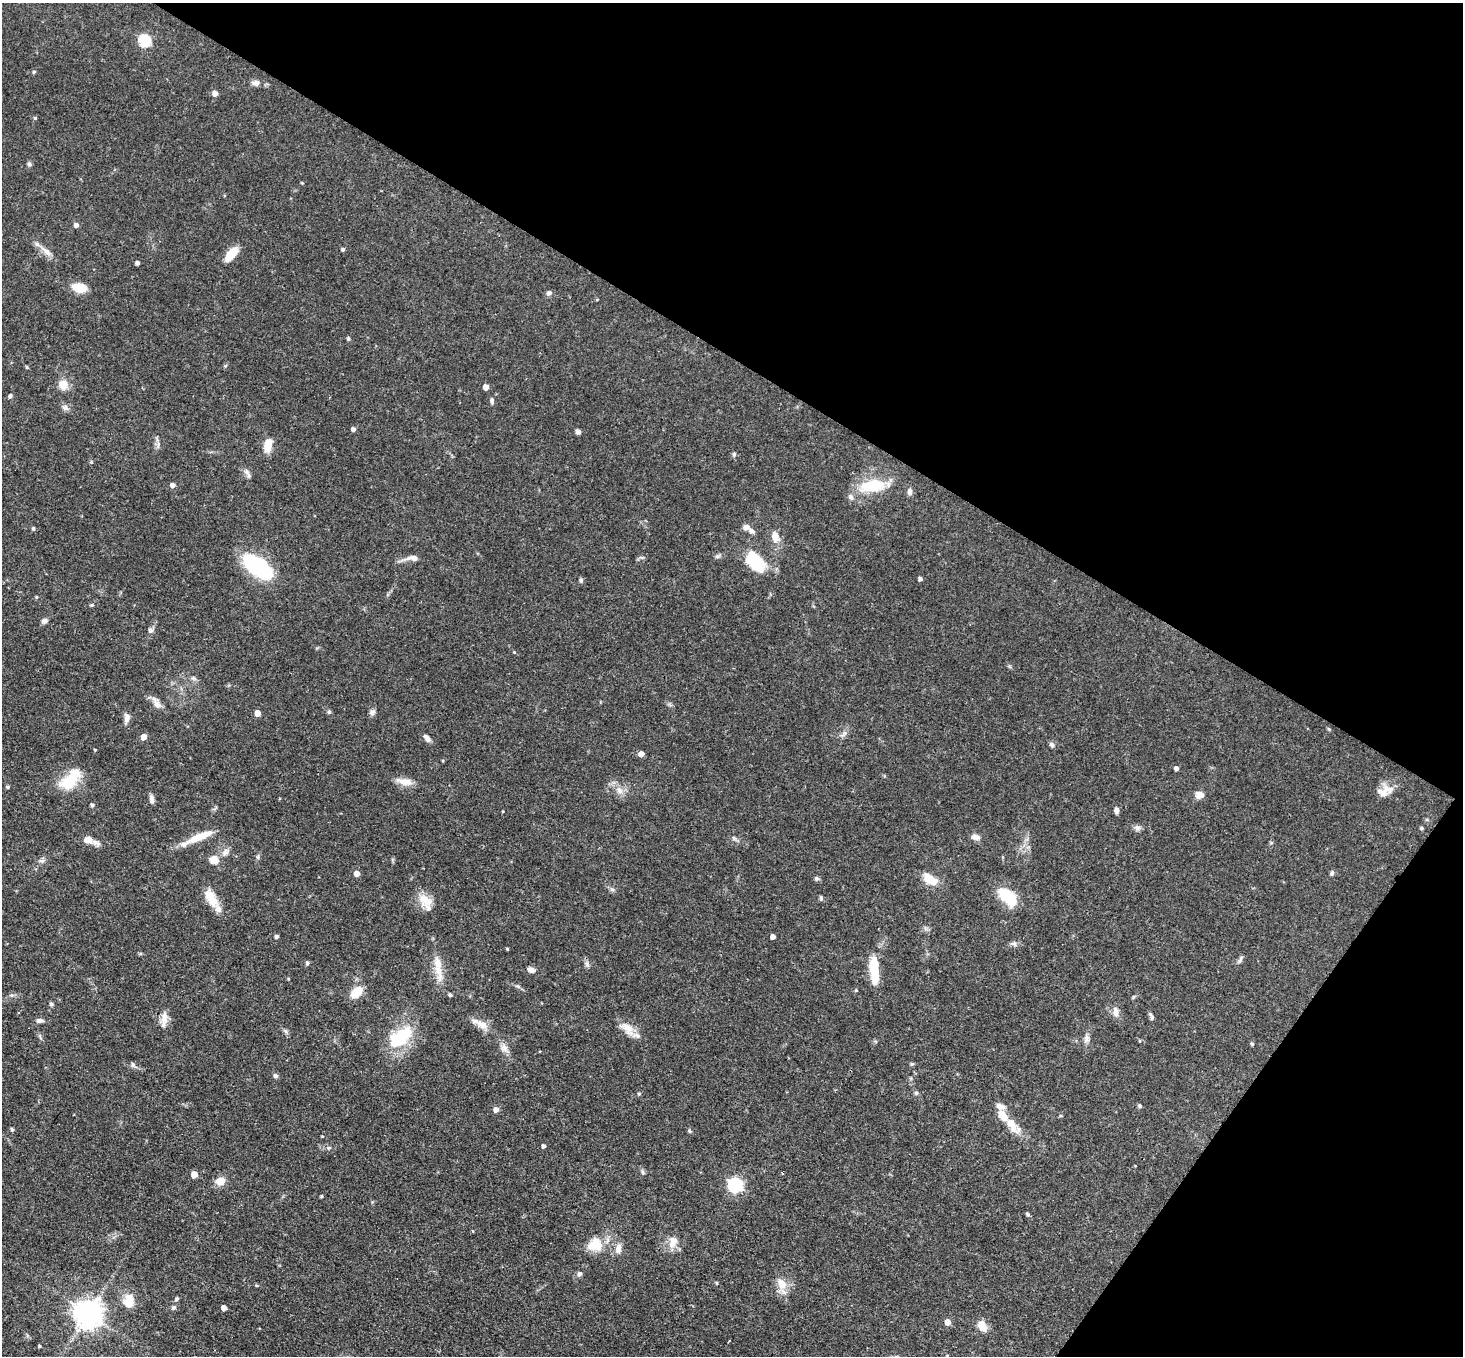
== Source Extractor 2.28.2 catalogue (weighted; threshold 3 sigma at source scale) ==
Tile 8 of 4 x 4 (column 4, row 2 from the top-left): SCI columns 4389-5849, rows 2999-4352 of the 5851 x 5858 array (HDU 1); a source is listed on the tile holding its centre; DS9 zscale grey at full resolution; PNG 1465 x 1358 px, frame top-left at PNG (2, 3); no overlay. Shown black and unused: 32% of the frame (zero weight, under 3 of 4 exposures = <1% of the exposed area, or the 3 px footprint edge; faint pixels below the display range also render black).
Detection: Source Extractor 2.28.2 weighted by HDU 2 'WHT'; one run over the whole footprint, this tile lists its part. Background 0.0564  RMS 0.0031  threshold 0.0141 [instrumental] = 3 sigma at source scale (4.5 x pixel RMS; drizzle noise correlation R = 1.50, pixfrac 1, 0.05/0.05 arcsec/px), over >= 5 px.
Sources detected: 153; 2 cosmic-ray / hot-pixel residue — not listed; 9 inside a brighter listed object's ellipse — not listed separately; the other 142 listed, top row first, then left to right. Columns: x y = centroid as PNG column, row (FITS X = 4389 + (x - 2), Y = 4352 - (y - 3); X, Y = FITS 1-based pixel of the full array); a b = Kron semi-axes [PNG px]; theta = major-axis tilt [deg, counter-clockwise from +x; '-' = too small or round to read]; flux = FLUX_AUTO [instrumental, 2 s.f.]
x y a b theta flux
144 41 6 6 - 29
34 72 5 4 - 0.46
256 83 10 7 6 1.6
215 93 5 5 - 2
35 118 4 4 - 0.42
29 164 6 6 - 0.59
302 183 4 4 - 0.27
76 225 5 5 - 1.2
37 244 7 6 - 0.91
343 249 4 4 - 0.55
47 252 12 7 -48 1.9
231 254 17 8 51 6.3
137 263 4 4 - 0.89
79 287 16 9 -8 5.5
549 293 7 6 - 0.9
348 339 5 4 - 0.53
27 367 4 3 - 0.38
63 385 10 9 - 4.3
486 387 4 4 - 2.3
10 396 5 4 - 0.79
492 401 7 5 -83 0.65
65 408 10 7 -28 1.1
353 429 4 4 - 1.1
578 431 6 5 - 0.99
158 445 11 3 85 0.68
268 446 15 8 79 4.8
734 454 6 5 - 0.57
247 472 9 6 -27 1.2
173 485 5 4 - 1.3
872 486 30 13 6 12
910 492 8 6 82 1.3
851 497 9 6 -58 0.98
746 527 8 7 - 1.4
33 528 4 4 - 0.57
775 536 13 8 -78 2.9
413 558 19 7 2 2.2
754 559 17 11 -43 17
257 566 29 12 -37 39
920 579 4 4 - 0.84
581 580 6 5 - 0.67
36 597 4 4 - 0.37
91 605 5 4 - 0.37
44 621 8 7 - 0.93
150 630 8 6 -43 0.8
514 652 4 4 - 0.25
194 678 7 5 -20 0.72
157 704 15 8 -61 2.1
329 712 5 4 - 0.6
372 712 8 6 49 1
257 713 5 4 - 3.1
127 718 12 7 84 1.8
1329 729 6 4 -86 0.34
144 737 5 4 - 3
427 738 10 5 -46 1.5
1052 745 8 5 -58 0.8
95 750 3 3 - 0.26
641 754 4 4 - 2.3
1176 768 4 4 - 1.2
70 780 27 14 45 11
405 782 20 9 -8 3.1
8 787 4 4 - 0.47
619 790 11 8 -47 2.1
1382 793 17 10 -16 2.7
1199 795 9 8 - 2.3
152 799 10 5 -83 1.3
92 805 4 4 - 0.75
1116 810 7 6 - 1
1137 828 10 6 -9 1
1421 828 5 4 - 0.41
199 837 33 8 23 7.4
975 837 11 7 -8 1.4
87 840 14 9 -13 3
225 852 12 7 51 1.5
214 860 10 9 - 2.9
357 873 5 5 - 2.2
1332 873 7 5 75 0.65
817 878 8 4 -1 0.52
930 879 22 11 -34 4.4
612 889 7 5 -42 0.72
1007 897 25 13 -45 10
211 898 27 11 -61 5.5
821 898 7 4 -82 0.56
425 900 19 14 -45 4.9
276 936 4 3 - 0.76
773 936 4 4 - 1.5
1014 944 9 6 -17 0.89
507 949 4 3 - 0.32
1240 960 12 4 66 0.74
307 963 5 4 - 0.67
587 964 9 6 -60 0.92
874 969 30 9 -86 9.6
439 970 32 11 -78 5.2
531 970 7 6 - 1.7
518 986 7 5 -21 0.63
856 990 4 4 - 0.26
356 992 12 8 44 6.7
450 995 4 4 - 0.69
51 1004 5 5 - 0.5
1116 1012 14 7 -84 1.8
164 1017 17 9 89 2.7
1152 1018 7 5 -86 0.67
39 1020 9 5 -1 1.1
482 1025 18 10 -32 3.2
627 1027 21 10 -23 3.9
286 1031 7 4 -87 0.57
400 1038 23 13 41 20
1087 1038 13 6 82 1.4
1252 1044 5 5 - 0.35
504 1048 11 10 - 1.9
912 1064 5 5 - 0.4
133 1065 8 5 -75 0.69
275 1076 6 5 - 0.84
916 1093 6 5 - 0.56
639 1094 5 4 - 0.44
1140 1106 5 4 - 0.59
496 1110 5 5 - 1.8
1011 1125 29 12 -48 5.9
12 1130 4 4 - 0.59
690 1131 6 3 -69 0.4
322 1136 3 3 - 0.23
543 1146 4 4 - 0.83
329 1148 7 4 8 0.53
643 1172 7 5 -62 0.61
194 1174 5 5 - 4.4
220 1181 9 8 - 3.7
735 1185 7 6 - 55
321 1196 4 3 - 0.37
1028 1214 4 4 - 0.57
473 1231 4 3 - 0.23
672 1244 11 9 66 2.6
595 1245 21 18 14 6.6
618 1249 12 7 78 2.1
580 1274 7 5 53 0.84
782 1284 16 13 -63 4
177 1299 5 5 - 0.65
129 1301 14 11 89 5.6
174 1308 5 5 - 0.78
224 1308 4 4 - 2.1
88 1314 9 8 - 410
947 1322 5 5 - 2.9
982 1326 11 8 -64 4.2
39 1346 3 3 - 0.37